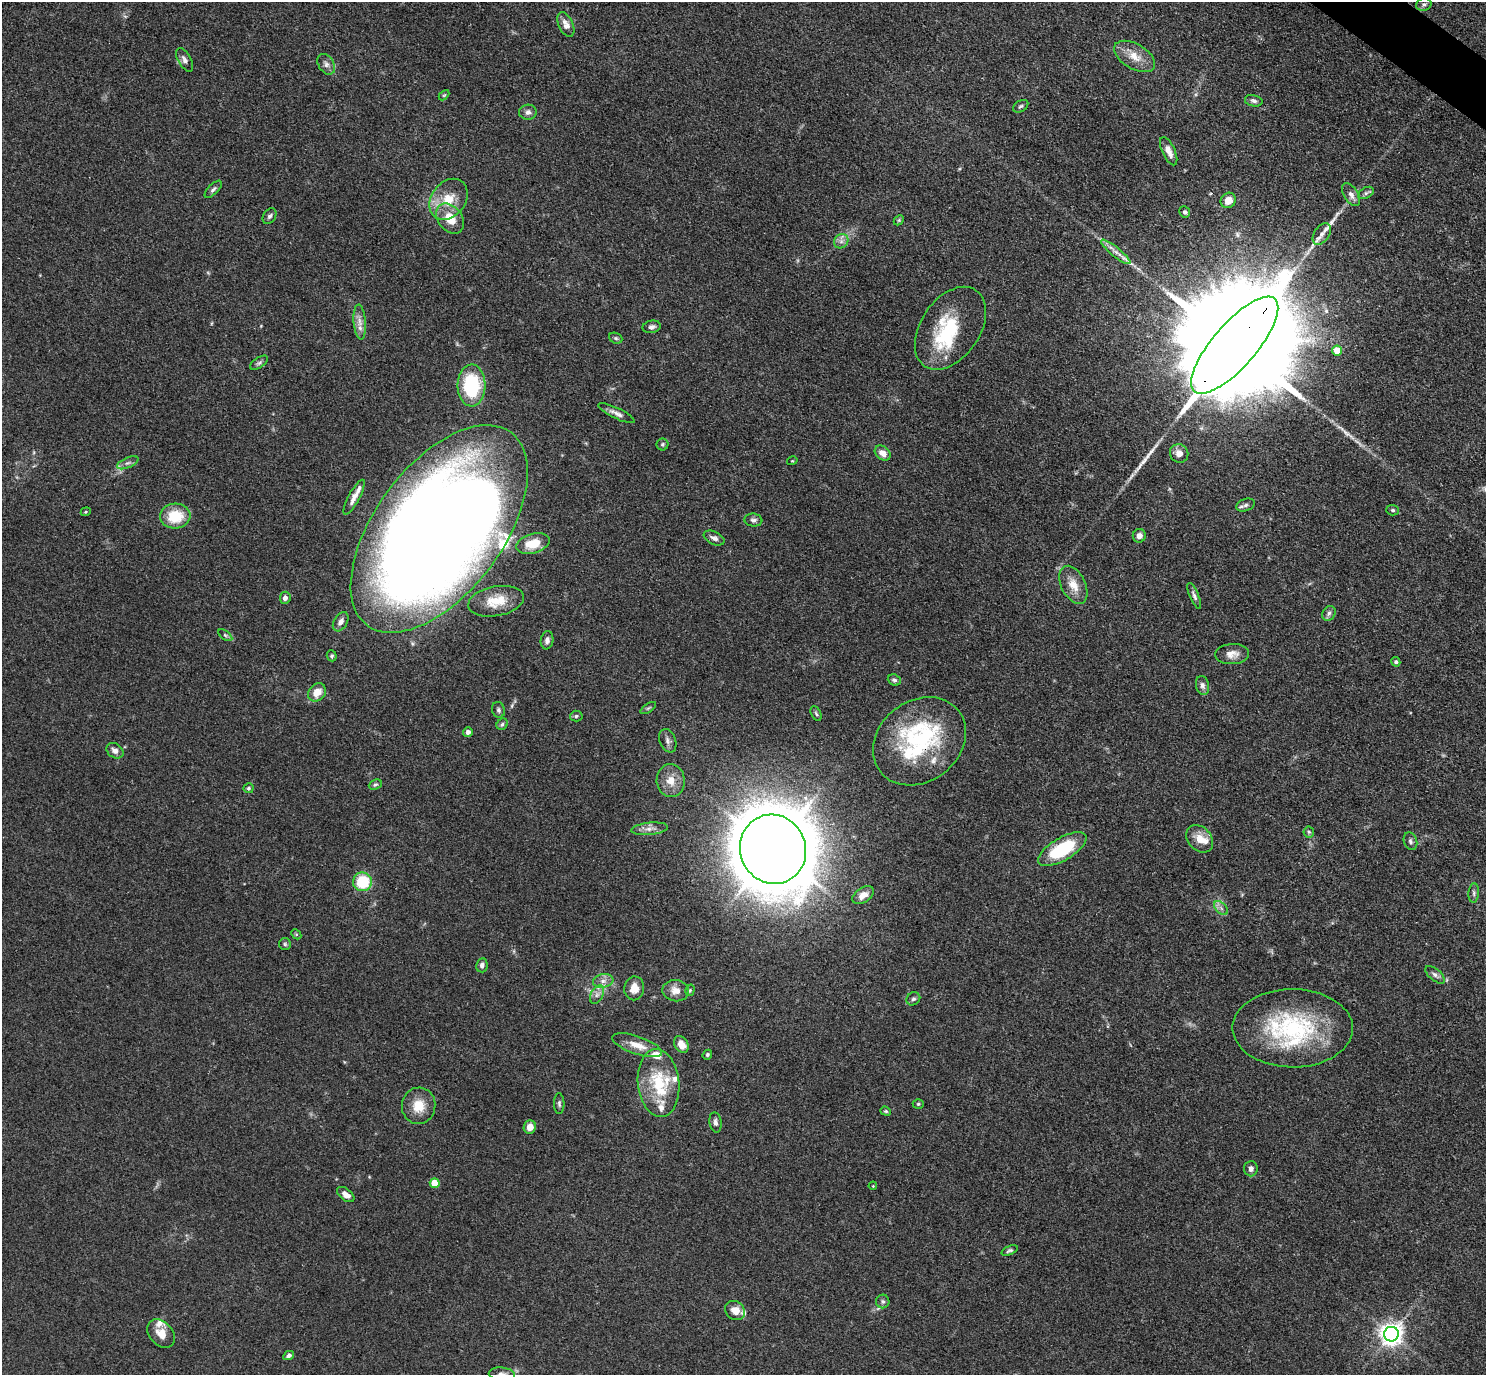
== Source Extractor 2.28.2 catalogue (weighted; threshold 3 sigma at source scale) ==
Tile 10 of 4 x 4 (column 2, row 3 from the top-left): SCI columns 1487-2970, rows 1670-3042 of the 5940 x 5944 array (HDU 1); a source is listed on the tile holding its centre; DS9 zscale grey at full resolution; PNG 1488 x 1377 px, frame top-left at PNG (2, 2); each listed source drawn as its Kron ellipse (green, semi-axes under 4 px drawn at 4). Shown black and unused: <1% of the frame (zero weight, under 3 of 4 exposures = <1% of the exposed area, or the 3 px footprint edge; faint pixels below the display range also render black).
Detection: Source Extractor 2.28.2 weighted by HDU 2 'WHT'; one run over the whole footprint, this tile lists its part. Background 0.0727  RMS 0.0056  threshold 0.0253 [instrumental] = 3 sigma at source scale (4.5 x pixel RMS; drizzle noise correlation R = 1.50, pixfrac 1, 0.05/0.05 arcsec/px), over >= 5 px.
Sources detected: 136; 1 too faint to see at this stretch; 3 inside a brighter object's white glare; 1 long thin detection or spike segment (spike, bleed or trail) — neither listed nor drawn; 17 inside a brighter listed object's ellipse — not listed separately; the other 114 listed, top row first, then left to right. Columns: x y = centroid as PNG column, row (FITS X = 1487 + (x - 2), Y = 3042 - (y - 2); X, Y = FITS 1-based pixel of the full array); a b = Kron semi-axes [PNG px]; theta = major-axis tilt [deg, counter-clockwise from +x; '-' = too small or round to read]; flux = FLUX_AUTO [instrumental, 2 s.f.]
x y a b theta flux
1424 4 8 6 23 1.4
566 25 13 7 -66 3.8
1135 56 23 12 -30 9.1
184 60 13 6 -60 2.4
326 64 11 7 -59 2.8
444 95 6 3 44 0.6
1254 101 9 5 -13 1.6
1021 106 8 5 31 1.2
528 112 9 7 5 2.4
1169 151 15 6 -66 3.9
213 189 11 5 45 1.6
1366 193 8 5 30 1.3
1351 195 13 7 -57 3.2
448 199 22 17 53 14
1228 200 8 7 - 6.1
1185 212 6 5 - 1.2
270 216 8 6 56 1.4
450 219 17 12 -52 11
899 220 6 4 46 0.76
1322 234 12 7 54 3.8
841 241 8 6 45 2.2
1116 252 18 4 -39 3.9
360 322 17 6 -85 4.1
652 327 9 6 12 1.9
950 328 46 29 56 38
616 338 7 5 -21 0.93
1235 345 61 22 49 39000
1337 351 5 5 - 9.6
259 363 10 5 34 1.4
471 385 21 14 89 40
616 413 20 5 -26 2.9
662 444 6 6 - 0.99
883 453 9 6 -40 4.2
1179 453 9 9 - 4.1
792 461 5 3 - 0.5
128 463 11 5 23 1.9
354 497 19 5 61 4.5
1246 505 10 6 19 1.8
1393 510 6 5 - 0.95
86 512 5 4 - 0.6
175 516 15 12 5 17
753 520 9 6 -6 1.8
439 529 120 64 53 1800
1139 536 7 6 - 2.8
714 538 11 6 -24 2.2
533 543 17 9 16 11
1073 585 20 12 -64 8.4
1194 596 14 4 -68 1.8
285 598 6 5 - 2.2
496 601 28 15 10 13
1329 613 8 6 58 1.7
341 622 10 6 58 2.9
225 635 8 4 -36 0.96
547 640 9 6 81 2.2
1232 654 17 10 4 4.9
332 656 6 5 - 1
1396 662 5 4 - 1.1
894 680 6 5 - 1.3
1202 685 9 6 -78 2
317 692 10 8 48 6.9
648 708 9 3 33 0.88
498 710 8 6 -75 1.5
816 714 8 4 -63 1
576 716 6 5 - 0.96
502 724 6 5 - 1.1
468 732 5 5 - 2
668 741 12 8 -67 2.4
919 741 50 40 38 74
115 751 9 7 -36 3.1
671 781 16 14 -84 7.8
375 785 7 4 25 1
248 788 5 5 - 0.98
650 829 18 6 5 3.5
1309 832 5 5 - 0.96
1200 839 15 11 -47 7.2
1410 841 9 6 -70 1.6
773 849 35 33 -67 4300
1062 849 27 11 30 34
362 882 9 9 - 22
1474 893 9 5 86 1.5
863 895 12 7 32 4.8
1221 908 8 5 -45 1.9
296 934 6 4 -45 0.7
285 944 6 6 - 0.95
482 965 7 5 78 1.9
1435 975 12 5 -40 2.1
603 981 10 6 9 3.1
634 988 12 10 81 6.5
690 990 6 4 74 0.75
676 991 13 10 -8 5.3
597 995 10 6 63 2.6
913 999 7 6 - 1.4
1293 1028 60 39 -1 75
681 1044 9 6 -57 5.4
637 1045 26 9 -19 8
707 1055 5 4 - 0.92
658 1083 34 20 -84 26
559 1104 10 5 -89 1.4
918 1104 5 4 - 0.81
419 1106 18 17 - 11
886 1111 5 4 - 0.83
716 1122 10 6 -81 2
530 1127 7 6 - 4.5
1251 1169 7 7 - 2.5
435 1183 5 4 - 13
873 1186 4 3 - 0.49
346 1195 10 5 -38 3.8
1010 1250 8 4 22 1.2
883 1301 7 6 - 1.6
735 1310 10 9 - 5.7
161 1334 16 11 -49 6.6
1391 1334 7 7 - 450
289 1355 6 4 28 1.5
502 1374 13 6 -6 2.7
Overlapping masked pixels (flux is a lower limit): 2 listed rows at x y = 1235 345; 919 741
Isophote crosses this tile's border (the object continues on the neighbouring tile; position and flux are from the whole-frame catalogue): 1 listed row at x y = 502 1374